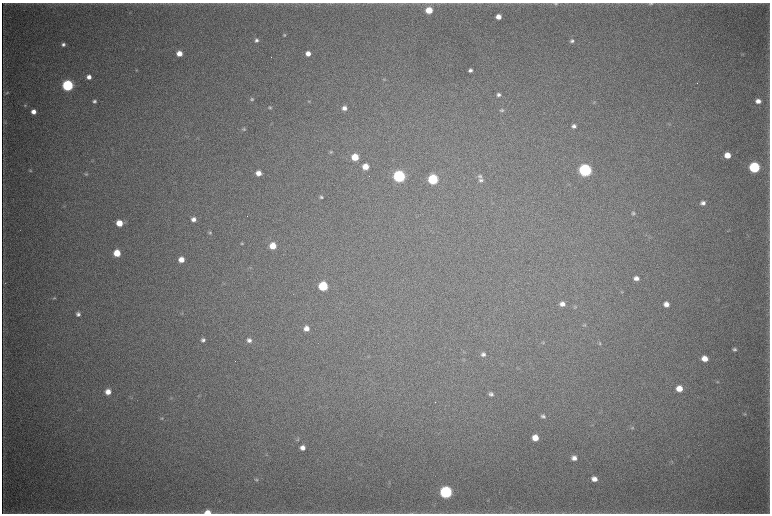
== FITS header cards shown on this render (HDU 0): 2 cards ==
NAXIS1  =                 1536 / length of data axis 1
NAXIS2  =                 1023 / length of data axis 2

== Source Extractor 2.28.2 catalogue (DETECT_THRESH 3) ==
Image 1536 x 1023 px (HDU 0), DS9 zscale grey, zoomed out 1/2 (1 PNG px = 2 x 2 image px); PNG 772 x 516 px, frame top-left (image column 1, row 1022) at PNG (2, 3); no overlay
Background 4060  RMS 36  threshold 108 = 3 sigma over >= 5 px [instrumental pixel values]
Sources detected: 99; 4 cannot appear on this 1/2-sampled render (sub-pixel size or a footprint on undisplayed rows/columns) and are not listed; the other 95 listed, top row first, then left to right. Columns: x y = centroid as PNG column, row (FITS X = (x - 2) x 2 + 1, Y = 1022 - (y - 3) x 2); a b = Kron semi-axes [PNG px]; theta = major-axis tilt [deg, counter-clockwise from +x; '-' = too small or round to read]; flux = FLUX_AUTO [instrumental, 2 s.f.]
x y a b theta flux
556 4 7 4 1 1.5e+04
651 4 7 3 3 1.2e+04
429 10 5 5 - 1.7e+05
498 17 4 4 - 6.3e+04
284 35 4 4 - 8.9e+03
256 40 4 4 - 2.0e+04
572 41 5 4 - 1.7e+04
63 44 4 4 - 2.2e+04
179 53 5 5 - 8.1e+04
308 53 5 4 - 5.7e+04
743 54 3 2 - 4.6e+03
136 70 4 3 - 5.9e+03
470 70 4 4 - 2.4e+04
89 77 4 4 - 4.1e+04
384 79 4 4 - 7.2e+03
68 85 5 5 - 1.2e+06
7 93 6 4 49 1.3e+04
499 95 4 4 - 2.0e+04
252 99 5 5 - 1.4e+04
94 101 4 3 - 1.6e+04
758 101 5 4 - 4.7e+04
309 102 5 4 - 8.3e+03
594 102 5 4 - 9.8e+03
25 105 4 3 - 7.6e+03
270 108 5 4 - 1.2e+04
344 108 5 4 - 3.8e+04
502 110 6 5 - 1.4e+04
33 112 4 4 - 5.4e+04
5 122 5 4 - 7.9e+03
669 124 5 3 - 8.3e+03
574 126 5 4 - 2.5e+04
244 129 6 4 -10 1.3e+04
331 152 5 4 - 9.3e+03
727 155 5 5 - 1.0e+05
355 157 5 5 - 1.7e+05
93 160 4 2 - 5.0e+03
365 167 5 5 - 1.1e+05
754 167 6 5 - 1.0e+06
30 170 4 4 - 7.8e+03
585 170 6 6 - 1.9e+06
258 173 5 5 - 6.2e+04
86 174 5 4 - 8.9e+03
399 176 6 6 - 1.6e+06
480 176 7 6 - 2.2e+04
433 179 6 5 - 6.9e+05
481 180 6 6 - 2.1e+04
321 197 5 4 - 1.4e+04
703 203 6 5 - 3.0e+04
64 206 3 2 - 4.4e+03
633 213 5 4 - 1.2e+04
193 219 5 5 - 3.6e+04
119 223 5 5 - 1.3e+05
210 233 5 4 - 1.2e+04
242 244 5 4 - 8.6e+03
273 246 5 5 - 1.3e+05
117 253 5 5 - 1.8e+05
181 260 5 5 - 8.3e+04
636 278 5 5 - 3.7e+04
224 283 4 2 - 4.6e+03
323 286 5 5 - 4.9e+05
622 292 5 3 - 7.1e+03
54 298 5 4 - 8.5e+03
562 304 6 5 - 4.1e+04
666 304 5 4 - 5.0e+04
575 307 5 4 - 8.4e+03
182 313 4 3 - 5.9e+03
78 314 5 5 - 2.4e+04
585 325 4 3 - 7.6e+03
306 328 5 5 - 5.5e+04
203 340 5 5 - 2.1e+04
249 340 5 5 - 2.9e+04
543 343 5 3 - 7.3e+03
599 343 5 5 - 1.1e+04
734 349 5 4 - 1.5e+04
483 354 5 5 - 2.3e+04
368 357 4 2 - 4.3e+03
704 359 5 5 - 7.8e+04
717 381 4 3 - 5.9e+03
679 389 6 5 - 9.6e+04
108 392 5 5 - 6.9e+04
491 394 5 4 - 2.0e+04
171 398 3 2 - 4.4e+03
745 414 5 4 - 1.1e+04
543 416 5 4 - 1.8e+04
162 418 5 4 - 9.4e+03
632 428 6 4 14 1.0e+04
535 438 5 5 - 9.9e+04
297 439 5 4 - 1.1e+04
302 448 5 5 - 4.4e+04
574 458 5 5 - 4.0e+04
672 462 5 3 - 8.2e+03
594 479 6 5 - 5.2e+04
256 480 6 5 - 1.3e+04
446 492 6 6 - 1.5e+06
208 512 7 4 -1 8.8e+04
At the frame edge (FLAGS 8, measured only in part): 3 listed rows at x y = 556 4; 651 4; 208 512
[4 sub-pixel or undisplayed-footprint detections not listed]